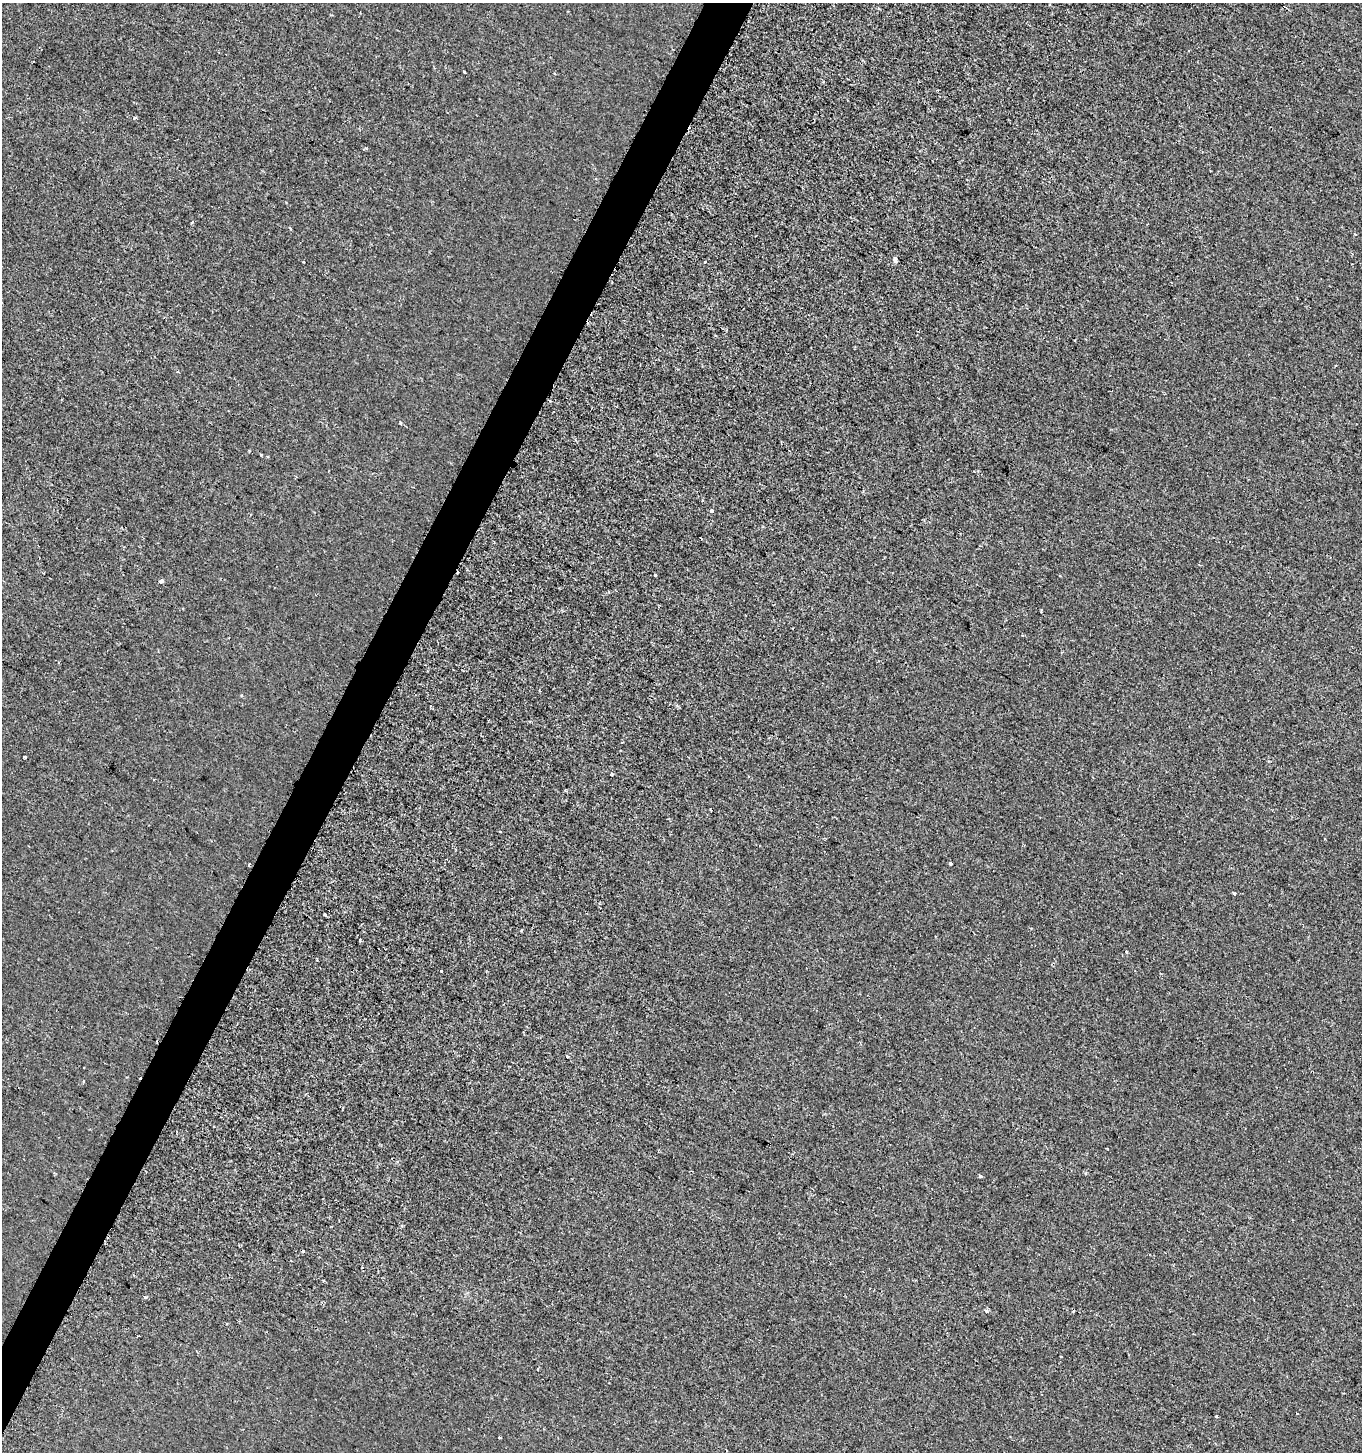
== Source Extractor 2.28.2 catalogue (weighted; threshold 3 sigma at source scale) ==
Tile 7 of 4 x 4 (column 3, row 2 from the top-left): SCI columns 2986-4345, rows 2908-4357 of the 5908 x 5820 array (HDU 1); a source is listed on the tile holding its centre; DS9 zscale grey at full resolution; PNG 1364 x 1454 px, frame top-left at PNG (2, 3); no overlay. Shown black and unused: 3% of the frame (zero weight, under 2 of 3 exposures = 1% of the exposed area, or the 3 px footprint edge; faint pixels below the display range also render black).
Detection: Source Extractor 2.28.2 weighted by HDU 2 'WHT'; one run over the whole footprint, this tile lists its part. Background -2.56e-04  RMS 0.0025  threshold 0.0113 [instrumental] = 3 sigma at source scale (4.5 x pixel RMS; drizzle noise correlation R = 1.50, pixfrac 1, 0.0396/0.0396 arcsec/px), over >= 5 px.
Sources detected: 40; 6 cosmic-ray / hot-pixel residue — not listed; the other 34 listed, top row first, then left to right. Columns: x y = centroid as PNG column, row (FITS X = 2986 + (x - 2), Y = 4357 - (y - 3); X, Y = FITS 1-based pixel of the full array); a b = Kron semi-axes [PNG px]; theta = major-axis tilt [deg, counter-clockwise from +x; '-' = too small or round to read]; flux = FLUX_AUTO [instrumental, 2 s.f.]
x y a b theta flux
464 72 3 3 - 1.7
823 82 4 3 - 0.2
135 118 5 3 - 0.32
192 222 4 3 - 0.26
290 228 4 2 - 0.28
895 259 3 3 - 27
304 262 3 3 - 0.83
704 262 3 3 - 0.86
588 321 7 2 87 0.56
400 423 3 3 - 0.27
261 455 3 3 - 1
267 456 4 2 - 0.24
711 511 3 3 - 4.3
458 572 3 3 - 1.6
655 575 4 3 - 1.4
161 581 4 3 - 1.9
24 757 4 3 - 1.1
612 773 4 3 - 0.31
500 831 3 3 - 1.1
950 863 3 3 - 2.4
1234 893 5 3 - 0.29
360 940 3 2 - 0.28
1126 952 3 3 - 0.41
442 971 3 3 - 0.89
568 1056 3 3 - 3.2
1107 1148 3 2 - 0.26
980 1176 4 3 - 0.63
303 1251 3 3 - 0.78
323 1280 2 2 - 0.29
145 1297 3 3 - 1.3
986 1311 4 3 - 1.1
1297 1413 3 3 - 0.53
1216 1416 3 2 - 0.47
499 1437 3 3 - 0.78
Overlapping masked pixels (flux is a lower limit): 2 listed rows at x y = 588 321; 458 572